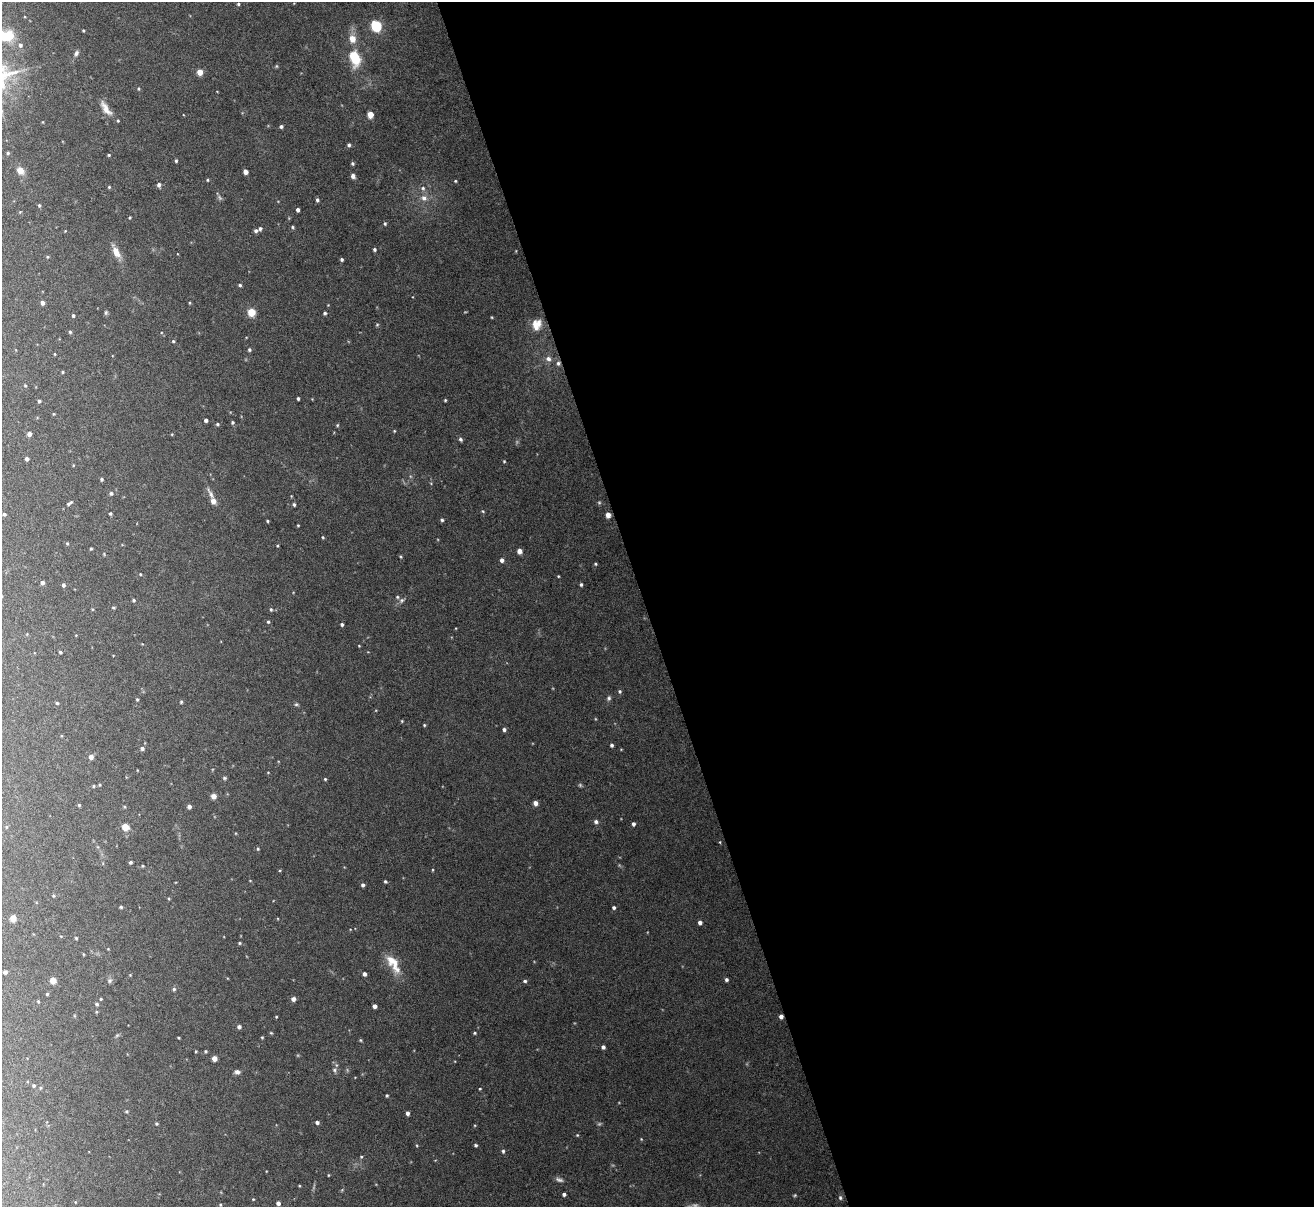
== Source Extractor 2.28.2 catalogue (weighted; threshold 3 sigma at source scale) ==
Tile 8 of 4 x 4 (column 4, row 2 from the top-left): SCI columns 3935-5246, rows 2553-3757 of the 5247 x 5228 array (HDU 1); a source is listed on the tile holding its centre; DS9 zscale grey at full resolution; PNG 1316 x 1209 px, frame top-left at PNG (2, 2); no overlay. Shown black and unused: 51% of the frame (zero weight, under 4 of 8 exposures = <1% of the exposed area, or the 3 px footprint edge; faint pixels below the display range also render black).
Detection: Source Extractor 2.28.2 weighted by HDU 2 'WHT'; one run over the whole footprint, this tile lists its part. Background 0.0598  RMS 0.0025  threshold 0.0101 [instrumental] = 3 sigma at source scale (4.09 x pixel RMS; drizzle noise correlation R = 1.36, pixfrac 0.8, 0.05/0.05 arcsec/px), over >= 5 px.
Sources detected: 208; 4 too faint to see at this stretch — not listed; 5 inside a brighter listed object's ellipse — not listed separately; the other 199 listed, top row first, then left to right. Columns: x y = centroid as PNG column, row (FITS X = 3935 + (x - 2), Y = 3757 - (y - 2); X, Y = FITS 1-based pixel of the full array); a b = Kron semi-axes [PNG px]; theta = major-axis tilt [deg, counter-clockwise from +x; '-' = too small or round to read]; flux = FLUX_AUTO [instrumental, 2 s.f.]
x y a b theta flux
238 4 4 3 - 0.29
376 26 6 5 - 24
83 31 3 3 - 0.22
5 36 16 12 -17 4.4
352 39 7 6 - 2.6
20 45 5 4 - 0.48
76 53 8 5 69 0.6
354 57 14 8 -72 8.5
276 66 6 4 -90 0.23
200 72 4 4 - 3.1
139 89 4 4 - 0.24
106 108 21 7 -55 2.2
370 114 5 4 - 3.9
281 126 4 4 - 0.5
349 145 4 4 - 0.46
8 153 4 3 - 0.31
109 155 4 3 - 0.26
176 161 4 3 - 0.33
352 163 4 4 - 0.36
20 171 7 6 - 2
245 172 4 4 - 1.4
353 176 6 5 - 0.78
207 180 4 4 - 0.25
455 181 4 3 - 0.22
159 185 5 4 - 0.77
109 187 4 4 - 0.26
423 188 7 6 - 0.64
424 198 9 9 - 1.3
317 200 4 4 - 0.48
39 205 4 3 - 0.31
298 210 4 3 - 0.71
130 217 4 3 - 0.21
385 223 5 4 - 0.32
293 227 5 4 - 0.3
65 231 3 3 - 0.14
256 231 5 4 - 0.55
374 249 4 4 - 0.43
116 252 18 7 -63 2.4
47 257 5 3 - 0.23
342 260 4 4 - 0.4
240 285 4 4 - 0.36
42 303 4 4 - 0.95
189 303 4 3 - 0.19
328 305 3 3 - 0.14
106 312 6 5 - 0.36
251 312 5 5 - 7.7
325 313 4 3 - 0.41
73 315 4 4 - 0.36
492 317 3 3 - 0.18
535 324 17 7 -80 1.9
377 325 5 4 - 0.26
70 332 4 4 - 0.31
173 341 4 4 - 0.28
249 350 4 4 - 0.39
55 354 4 3 - 0.2
548 359 7 7 - 1
558 363 6 5 - 0.57
62 372 4 3 - 0.26
25 385 4 4 - 0.21
298 398 3 3 - 0.39
445 400 3 3 - 0.22
39 401 3 3 - 0.41
54 414 4 3 - 0.19
206 420 4 3 - 0.61
232 422 4 4 - 0.36
217 424 5 4 - 0.3
337 425 5 4 - 0.25
394 431 4 3 - 0.19
29 434 4 4 - 1
460 439 5 4 - 0.46
27 459 4 4 - 0.8
504 461 4 3 - 0.21
73 465 4 3 - 0.16
102 479 4 4 - 0.36
111 493 5 5 - 0.48
211 494 22 5 -62 1.4
213 501 5 5 - 1.7
69 503 9 4 34 0.56
294 505 4 3 - 0.36
483 511 5 4 - 0.24
110 513 3 3 - 0.29
4 514 4 3 - 0.44
608 515 5 5 - 1.3
442 520 4 4 - 0.38
267 521 3 3 - 0.26
298 525 3 3 - 0.2
323 537 4 3 - 0.23
67 544 4 3 - 0.26
277 546 3 3 - 0.2
91 549 3 3 - 0.24
519 551 5 4 - 1.4
400 556 5 3 - 0.25
502 560 4 4 - 0.83
595 564 4 3 - 0.27
140 574 4 3 - 0.22
558 576 3 3 - 0.2
42 583 4 4 - 0.85
581 584 4 3 - 0.36
63 585 4 4 - 0.5
134 600 4 4 - 0.34
402 600 7 6 - 0.59
113 607 5 4 - 0.27
271 609 5 4 - 0.33
268 622 5 4 - 0.34
342 624 4 4 - 0.43
359 646 4 3 - 0.17
60 652 3 3 - 0.31
620 691 5 5 - 0.36
609 698 7 5 66 0.48
137 699 4 3 - 0.29
181 702 4 4 - 0.25
57 703 4 3 - 0.31
296 704 6 5 - 0.36
402 721 4 3 - 0.21
424 725 4 3 - 0.23
504 730 4 4 - 0.62
612 745 4 3 - 0.48
142 748 5 5 - 0.57
91 757 5 4 - 1.1
268 772 4 3 - 0.16
224 778 5 4 - 0.32
325 779 4 4 - 0.27
99 785 4 4 - 0.24
93 786 5 4 - 0.28
214 796 5 5 - 1.4
535 803 4 4 - 1.5
79 805 4 4 - 0.28
189 807 4 4 - 0.82
596 822 5 5 - 0.63
633 824 4 4 - 0.59
6 827 5 3 - 0.22
125 827 5 5 - 3.6
258 849 4 3 - 0.25
130 862 4 3 - 0.47
142 866 4 4 - 0.22
432 870 4 3 - 0.18
385 881 4 3 - 0.35
363 885 4 4 - 0.58
53 896 4 4 - 0.26
121 907 4 3 - 0.35
614 907 4 4 - 0.46
13 918 5 4 - 3
700 922 4 4 - 0.75
76 938 3 3 - 0.25
240 943 4 4 - 0.27
83 954 4 3 - 0.18
393 964 28 11 -59 4.5
5 972 4 4 - 0.72
364 974 4 4 - 0.79
130 975 4 4 - 0.17
110 980 7 6 - 0.54
726 980 4 4 - 0.51
53 981 5 5 - 2
525 981 5 4 - 0.47
174 989 5 4 - 0.41
47 994 4 3 - 0.25
101 999 3 3 - 0.24
293 999 4 4 - 1
38 1001 4 4 - 0.2
97 1004 5 4 - 0.45
375 1006 4 4 - 1.2
781 1016 4 4 - 0.96
276 1017 3 2 - 0.2
239 1027 4 4 - 0.65
271 1033 5 3 - 0.22
475 1033 4 3 - 0.26
117 1035 6 4 42 0.3
262 1037 3 3 - 0.21
178 1038 3 2 - 0.21
360 1040 4 4 - 0.26
603 1047 4 4 - 0.63
196 1051 4 3 - 0.19
206 1051 4 4 - 0.27
214 1058 4 4 - 1.7
334 1070 7 5 -62 0.48
237 1072 7 6 - 0.69
34 1086 5 4 - 0.35
41 1088 4 4 - 0.24
480 1089 4 3 - 0.2
387 1095 3 3 - 0.3
126 1111 5 4 - 0.29
407 1113 4 4 - 0.68
317 1122 4 3 - 0.57
156 1124 4 4 - 0.32
577 1135 4 4 - 0.21
641 1139 4 3 - 0.18
476 1145 4 4 - 0.36
503 1151 5 4 - 0.37
361 1157 4 4 - 0.23
328 1175 4 3 - 0.19
559 1180 11 5 -21 0.72
299 1185 4 3 - 0.18
564 1194 4 3 - 0.61
795 1195 5 4 - 0.24
840 1198 6 5 - 0.44
253 1199 4 4 - 0.2
75 1202 4 2 - 0.15
278 1203 4 4 - 0.8
220 1205 4 4 - 0.22
Overlapping masked pixels (flux is a lower limit): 2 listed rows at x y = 558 363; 781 1016
Isophote crosses this tile's border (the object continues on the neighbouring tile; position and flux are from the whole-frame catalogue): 1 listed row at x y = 5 36